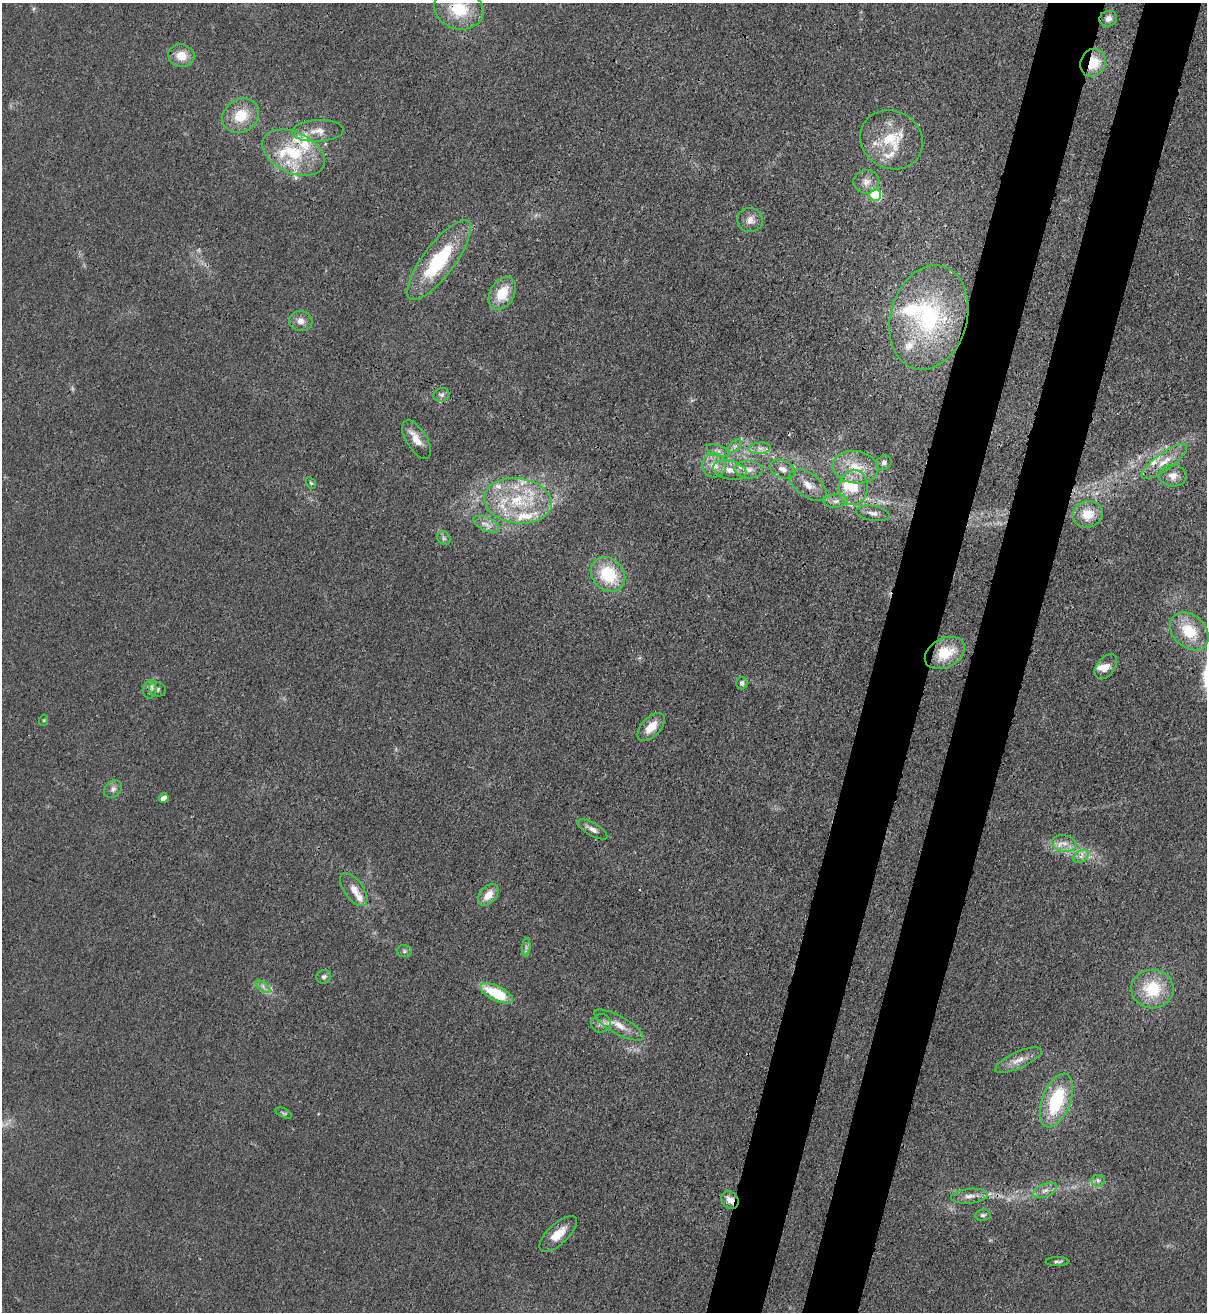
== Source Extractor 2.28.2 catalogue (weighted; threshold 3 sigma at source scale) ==
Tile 10 of 4 x 4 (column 2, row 3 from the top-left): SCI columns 1548-2752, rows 1342-2651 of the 5380 x 5306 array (HDU 1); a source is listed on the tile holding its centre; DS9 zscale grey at full resolution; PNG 1209 x 1314 px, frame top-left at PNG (2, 3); each listed source drawn as its Kron ellipse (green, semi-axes under 4 px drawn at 4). Shown black and unused: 9% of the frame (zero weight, under 3 of 4 exposures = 7% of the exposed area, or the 3 px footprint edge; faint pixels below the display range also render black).
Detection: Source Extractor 2.28.2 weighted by HDU 2 'WHT'; one run over the whole footprint, this tile lists its part. Background 0.0233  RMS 0.0028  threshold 0.0126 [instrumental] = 3 sigma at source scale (4.5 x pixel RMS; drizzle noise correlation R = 1.50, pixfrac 1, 0.05/0.05 arcsec/px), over >= 5 px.
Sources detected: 96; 4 too faint to see at this stretch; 1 inside a brighter object's white glare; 1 cosmic-ray / hot-pixel residue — neither listed nor drawn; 19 inside a brighter listed object's ellipse — not listed separately; the other 71 listed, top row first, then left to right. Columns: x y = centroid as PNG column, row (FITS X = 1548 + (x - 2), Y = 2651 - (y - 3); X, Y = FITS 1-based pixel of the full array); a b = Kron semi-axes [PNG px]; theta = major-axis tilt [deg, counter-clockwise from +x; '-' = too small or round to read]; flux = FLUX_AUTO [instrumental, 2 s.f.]
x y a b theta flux
459 9 25 20 -16 13
1108 19 9 7 22 1.6
181 56 13 11 -10 4.4
1093 63 14 12 62 8.2
241 116 19 16 33 8
318 131 26 10 3 3.9
892 140 32 29 -30 13
293 152 33 20 -24 15
866 182 13 11 8 2.5
875 195 6 5 - 28
750 220 13 12 - 2.3
439 260 48 16 53 23
502 293 18 12 61 7.7
929 318 53 38 74 39
301 321 11 10 - 2.1
441 395 8 6 27 0.88
417 440 22 10 -58 3.6
735 446 8 5 44 0.91
760 448 11 5 5 1.4
718 451 12 5 -18 1.1
1164 462 27 8 36 4.8
884 463 8 7 - 0.88
714 465 12 12 - 3.8
855 467 23 16 -8 7.9
783 469 13 8 -22 2.2
730 470 17 9 -12 3.5
749 470 14 9 -3 2.4
1173 476 13 11 -1 2.8
311 483 6 4 -58 0.4
808 485 21 11 -37 3.8
853 487 18 14 82 7.1
518 501 34 22 -7 19
836 501 12 6 6 1.6
873 513 17 7 -9 1.9
1088 514 15 13 12 5.9
487 524 14 6 -25 1.9
444 538 7 6 - 0.68
608 574 19 15 -48 14
1189 631 22 16 -43 10
945 653 21 14 28 9.1
1106 667 14 8 52 2.3
742 683 6 6 - 0.97
157 689 8 7 - 1
150 690 9 6 86 1.2
44 720 5 3 - 0.3
651 727 17 9 47 4.5
113 789 10 7 46 1.3
164 798 5 4 - 3
592 829 17 6 -30 1.7
1064 843 12 8 -10 2.3
1081 857 8 6 33 1.2
354 890 19 9 -54 3.2
488 895 13 8 50 3.5
526 947 9 3 85 0.64
404 951 7 6 - 0.63
324 977 7 6 - 0.84
263 987 8 4 -38 0.92
1152 989 21 19 -3 13
496 993 18 7 -26 12
601 1023 10 9 - 1.5
619 1025 28 9 -29 4.1
1018 1060 25 8 24 3.2
1056 1101 28 14 69 20
283 1113 8 4 -26 0.49
1098 1181 6 6 - 0.8
1045 1190 13 6 22 1.5
970 1196 18 7 6 2.2
730 1200 9 7 -45 2.5
983 1215 8 5 7 0.61
558 1234 24 10 43 4.5
1057 1261 12 4 2 0.71
Overlapping masked pixels (flux is a lower limit): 3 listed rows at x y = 459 9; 1093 63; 730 1200
Isophote crosses this tile's border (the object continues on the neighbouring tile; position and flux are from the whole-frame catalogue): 1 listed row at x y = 459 9